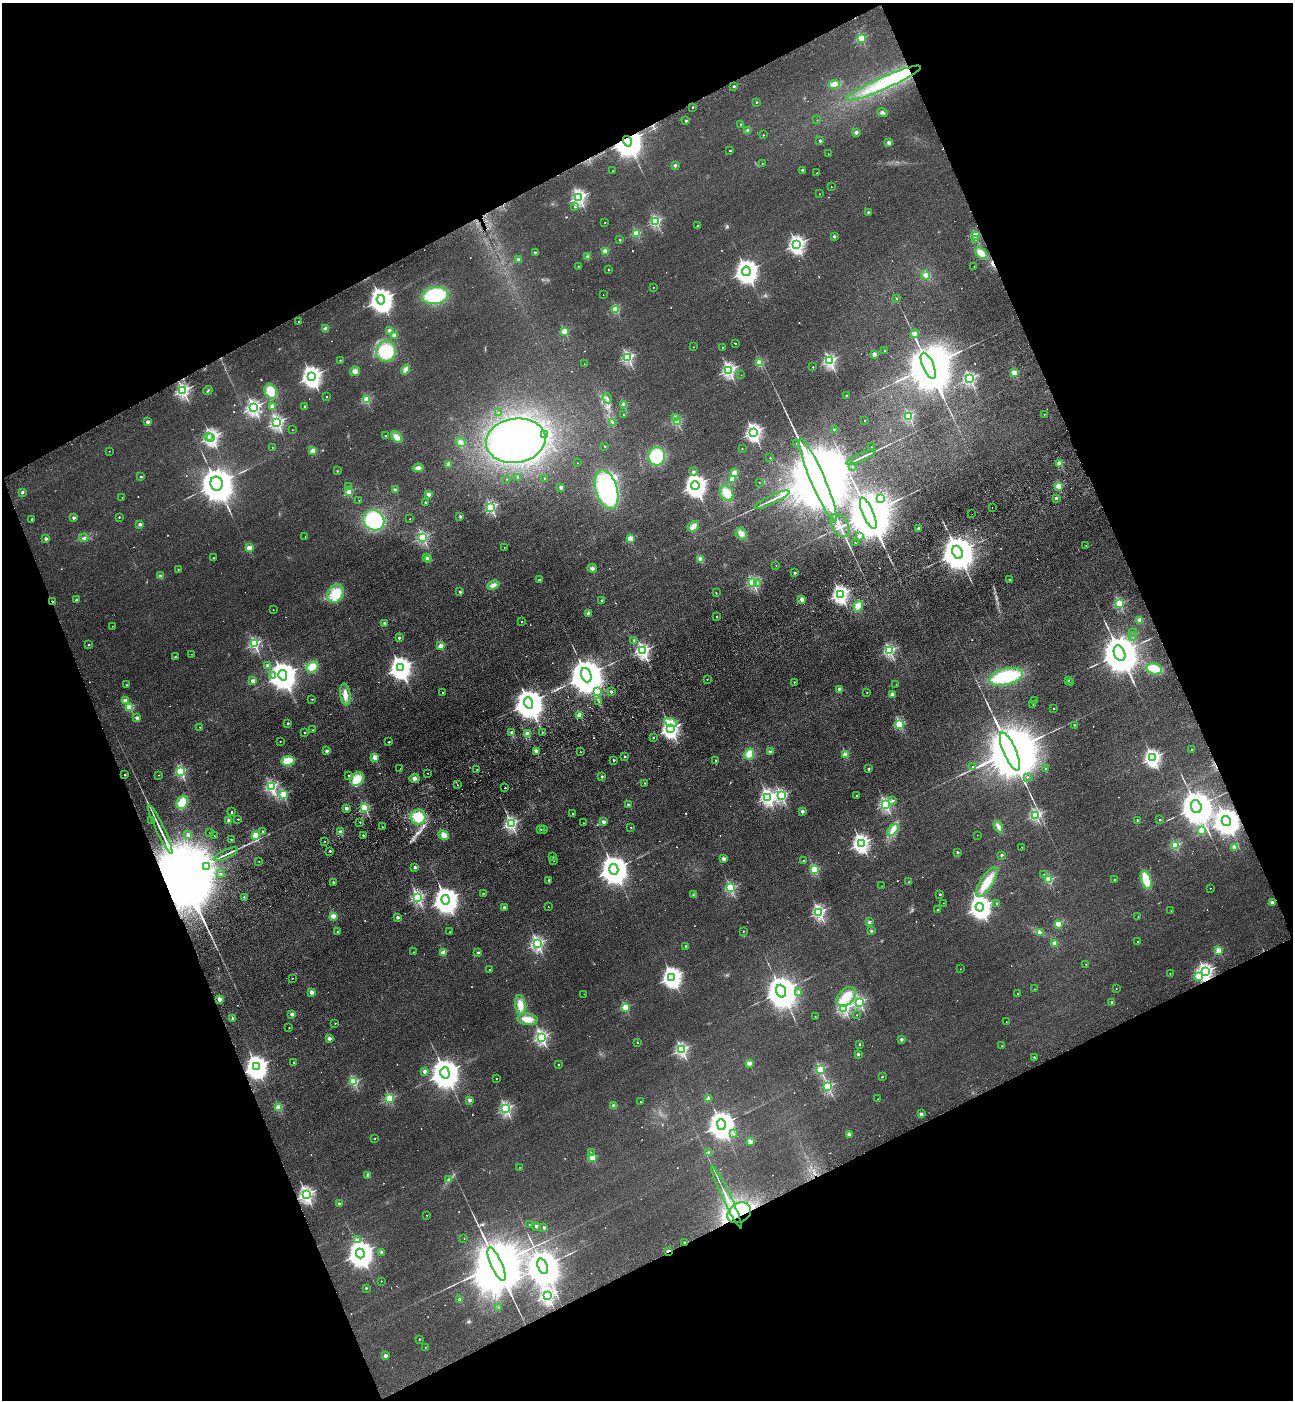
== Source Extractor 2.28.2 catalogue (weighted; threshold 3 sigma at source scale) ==
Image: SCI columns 347-5510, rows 112-5703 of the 5727 x 5814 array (HDU 1 of 3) = the unmasked area's bounding box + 8 px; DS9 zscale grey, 4 x 4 block average (1 PNG px = mean of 4 x 4 image px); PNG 1295 x 1402 px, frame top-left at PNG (2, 3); each listed source drawn as its Kron ellipse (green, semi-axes under 4 px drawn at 4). Shown black and unused: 44% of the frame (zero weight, under 3 of 4 exposures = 6% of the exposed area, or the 3 px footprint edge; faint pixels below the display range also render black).
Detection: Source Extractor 2.28.2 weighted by HDU 2 'WHT'. Background 0.0395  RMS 0.0066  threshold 0.0299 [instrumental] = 3 sigma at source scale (4.5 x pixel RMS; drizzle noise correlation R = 1.50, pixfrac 1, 0.05/0.05 arcsec/px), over >= 5 px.
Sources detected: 714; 13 too faint to see at this stretch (4 x 4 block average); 10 inside a brighter object's white glare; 4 cosmic-ray / hot-pixel residue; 19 long thin detections or spike segments (spike, bleed or trail) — neither listed nor drawn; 4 coinciding with a brighter row at this scale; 6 inside a brighter listed object's ellipse — not listed separately; of the other 658, all 500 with FLUX_AUTO >= 1.81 (the completeness limit of this list) listed and drawn (158 fainter detections not listed), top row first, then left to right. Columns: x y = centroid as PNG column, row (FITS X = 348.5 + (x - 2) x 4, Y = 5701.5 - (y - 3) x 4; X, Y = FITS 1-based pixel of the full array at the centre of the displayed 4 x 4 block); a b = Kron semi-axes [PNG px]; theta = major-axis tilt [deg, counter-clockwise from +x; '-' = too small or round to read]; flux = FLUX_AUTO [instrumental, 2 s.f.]
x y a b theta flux
861 38 2 2 - 340
883 83 40 6 24 160
835 84 5 4 - 30
734 86 2 2 - 18
756 102 2 2 - 11
693 107 2 2 - 7.5
883 113 5 3 - 9.3
817 120 2 2 - 2
686 121 2 2 - 24
741 124 2 2 - 7.1
748 130 2 2 - 69
856 132 2 2 - 61
763 135 2 2 - 5.9
820 140 2 2 - 24
627 141 5 4 - 11000
889 143 2 2 - 91
730 151 2 2 - 13
828 154 2 2 - 2.1
762 163 2 2 - 3.9
675 165 2 2 - 38
802 170 2 2 - 16
613 171 2 2 - 3.4
817 173 2 2 - 6
831 187 2 2 - 1.9
819 194 2 2 - 3.5
579 197 2 2 - 1000
575 207 2 2 - 7.2
868 212 2 2 - 17
656 221 2 2 - 590
605 223 2 2 - 5.3
698 226 2 2 - 12
637 233 2 2 - 280
834 236 2 2 - 30
975 236 2 2 - 270
976 239 2 2 - 2.7
620 240 2 2 - 11
796 244 3 2 - 1600
605 251 2 2 - 160
535 253 2 2 - 26
981 253 7 4 -42 40
587 257 4 3 - 6.2
519 260 3 2 - 12
578 266 2 2 - 8.1
974 266 2 2 - 3.3
609 270 2 2 - 8.7
746 271 4 4 - 4400
926 275 4 4 - 14
653 287 2 2 - 2.3
435 295 13 8 8 230
603 295 2 2 - 2.1
896 298 2 2 - 3.9
381 300 4 4 - 5100
616 309 2 2 - 260
299 321 2 2 - 4.7
326 329 2 2 - 100
389 330 2 2 - 49
565 331 2 2 - 220
915 334 4 4 - 11
394 335 2 2 - 72
735 343 2 2 - 4.2
693 347 2 2 - 4.1
722 347 2 2 - 6.4
885 350 2 2 - 9.4
386 351 10 9 - 150
874 354 2 2 - 92
628 357 2 2 - 670
340 360 2 2 - 2.2
830 361 2 2 - 860
759 363 2 2 - 220
584 364 2 2 - 2.3
928 366 14 5 -67 53000
813 367 2 2 - 6.8
406 369 5 4 - 20
729 370 2 2 - 980
355 371 5 5 - 17
1014 373 2 2 - 160
741 375 2 2 - 2.2
311 376 4 3 - 2800
970 378 2 2 - 730
183 391 2 2 - 990
208 391 5 2 - 4
271 391 7 6 - 84
846 396 2 2 - 23
326 397 2 2 - 4.2
607 398 5 2 - 6.9
366 400 2 2 - 270
624 405 2 2 - 140
272 406 2 2 - 120
305 406 2 2 - 16
253 407 2 2 - 1200
499 413 2 2 - 4.8
1044 414 2 2 - 4
624 415 2 2 - 5.1
909 416 2 2 - 440
675 417 2 2 - 34
865 420 2 2 - 8.6
677 421 2 2 - 320
147 422 2 2 - 56
277 422 2 2 - 990
612 422 4 2 - 6.1
292 430 2 2 - 3.7
834 430 2 2 - 38
753 432 3 2 - 1600
545 434 4 2 - 5.9
386 436 2 2 - 5.1
208 437 3 2 - 88
211 437 2 2 - 1200
397 437 7 4 -45 25
516 441 30 22 9 1200
461 442 5 4 - 13
796 443 2 2 - 4
605 446 2 2 - 6.2
273 447 2 2 - 2.6
871 447 2 2 - 2.2
742 449 2 2 - 5
109 451 2 2 - 2.3
313 451 2 2 - 160
657 456 9 8 - 180
861 457 16 2 24 18
770 458 2 2 - 4.5
577 463 2 2 - 2.8
1060 463 2 2 - 160
449 464 2 2 - 98
853 467 2 2 - 2.5
418 468 5 4 - 15
337 471 2 2 - 11
693 472 2 2 - 30
735 473 2 2 - 160
141 477 2 2 - 12
518 477 2 2 - 27
545 478 2 2 - 8.5
506 479 2 2 - 2.1
732 479 2 2 - 110
818 480 45 7 -67 190000
759 483 2 2 - 2
216 484 7 6 - 19000
695 485 4 3 - 3600
1059 486 2 2 - 190
348 487 2 2 - 2.1
561 487 2 2 - 57
395 490 2 2 - 67
607 490 20 10 -73 510
22 492 2 2 - 27
349 492 2 2 - 180
727 493 8 6 -57 51
428 494 2 2 - 77
122 497 2 2 - 2.9
880 498 3 2 - 9.1
1056 498 2 2 - 32
359 500 2 2 - 2.5
772 500 19 2 25 20
425 502 2 2 - 13
491 507 2 2 - 590
992 507 2 2 - 2.1
868 513 17 5 -67 59000
972 514 2 2 - 9.3
460 516 2 2 - 25
119 517 2 2 - 7.5
73 518 2 2 - 39
32 519 2 2 - 7.8
410 519 2 2 - 3.8
374 520 11 9 -36 270
140 524 2 2 - 42
840 525 12 8 -59 30
693 526 6 5 - 24
919 528 2 2 - 57
741 534 6 5 - 19
305 536 2 2 - 2.4
859 536 2 2 - 11
423 537 2 2 - 620
84 538 4 3 - 7.1
630 538 2 2 - 170
46 539 2 2 - 51
855 543 2 2 - 2.5
1086 546 2 2 - 4.8
504 547 2 2 - 1.8
249 548 2 2 - 160
957 552 7 5 -69 18000
427 557 2 2 - 68
213 558 2 2 - 5.5
701 559 4 3 - 27
428 560 2 2 - 1.8
776 565 2 2 - 3.3
592 568 5 3 - 10
178 569 2 2 - 6.6
795 573 2 2 - 21
160 576 2 2 - 59
1009 579 2 2 - 7.6
539 580 2 2 - 26
753 583 2 2 - 570
757 583 2 2 - 73
493 585 6 4 24 17
460 592 2 2 - 15
336 593 10 7 55 97
716 593 2 2 - 3.9
840 594 3 2 - 1700
802 599 2 2 - 94
76 600 2 2 - 15
52 601 2 2 - 7.4
602 601 2 2 - 18
1120 604 2 2 - 400
858 606 5 4 - 41
273 610 2 2 - 2.1
588 613 2 2 - 53
716 617 2 2 - 8
1140 620 3 3 - 9
522 621 2 2 - 6.8
384 623 2 2 - 43
112 626 2 2 - 2.8
1133 632 2 2 - 14
1133 637 2 2 - 2.3
399 638 2 2 - 17
634 640 2 2 - 20
254 644 2 2 - 630
89 645 2 2 - 9.9
441 646 2 2 - 150
643 651 2 2 - 1100
889 651 2 2 - 570
1119 653 8 5 -68 24000
191 654 2 2 - 2.2
175 657 2 2 - 15
267 665 2 2 - 29
312 667 6 5 - 53
400 668 4 3 - 3800
1154 669 8 5 -13 67
283 675 5 4 - 8100
586 675 7 5 -68 22000
272 676 2 2 - 6.8
1006 677 17 8 14 240
707 679 2 2 - 2.7
1068 680 2 2 - 13
253 681 2 2 - 81
794 682 2 2 - 7.5
1070 683 2 2 - 6.5
896 684 2 2 - 2
126 685 2 2 - 2.4
839 689 2 2 - 32
597 691 2 2 - 32
443 692 2 2 - 6.2
611 692 2 2 - 23
867 693 2 2 - 2.7
345 694 11 5 -82 35
892 695 2 2 - 85
312 699 2 2 - 5.4
1035 700 2 2 - 5.9
125 701 2 2 - 120
599 701 2 2 - 2
529 703 5 4 - 11000
1033 704 2 2 - 2.7
130 707 2 2 - 230
1054 708 2 2 - 6.2
580 715 2 2 - 150
137 718 2 2 - 48
671 722 6 3 -20 34
288 723 2 2 - 14
900 724 2 2 - 430
1074 725 2 2 - 9.3
200 727 2 2 - 8.4
670 729 3 3 - 2100
312 730 2 2 - 9.3
512 732 2 2 - 32
304 733 2 2 - 5.4
542 733 2 2 - 45
528 734 2 2 - 190
653 738 2 2 - 14
280 741 2 2 - 3.1
389 742 2 2 - 6.1
1192 750 2 2 - 5.6
327 751 2 2 - 35
536 751 2 2 - 66
1010 751 20 6 -67 79000
580 752 2 2 - 2.5
770 752 2 2 - 67
749 754 6 4 61 47
846 755 2 2 - 160
625 756 2 2 - 7.3
375 757 2 2 - 180
1152 758 3 2 - 1700
613 760 2 2 - 11
288 761 6 5 - 69
716 761 2 2 - 16
973 767 2 2 - 6.4
400 769 2 2 - 2.2
477 769 2 2 - 4.7
868 769 2 2 - 22
1046 769 2 2 - 9.2
181 772 2 2 - 480
427 773 2 2 - 2.7
125 775 2 2 - 6.7
159 775 2 2 - 2.6
348 775 2 2 - 6.1
602 777 2 2 - 19
1027 777 2 2 - 4
414 778 5 4 - 12
357 779 7 6 - 66
645 783 2 2 - 5.8
457 785 2 2 - 1.9
272 787 2 2 - 380
505 788 2 2 - 5
283 794 2 2 - 280
857 795 2 2 - 9.6
781 796 2 2 - 700
768 797 2 2 - 1200
892 800 2 2 - 4.7
182 802 7 5 70 71
885 804 2 2 - 710
628 805 2 2 - 24
1196 807 7 5 -70 17000
346 808 2 2 - 54
365 808 2 2 - 430
802 811 2 2 - 49
231 812 2 2 - 17
572 813 2 2 - 3
1036 815 2 2 - 600
418 817 7 7 - 71
238 819 2 2 - 5.4
151 820 2 2 - 6.7
228 820 2 2 - 42
1137 820 2 2 - 9.5
1160 820 2 2 - 9
1226 821 5 4 - 6500
360 822 2 2 - 5.4
604 822 2 2 - 56
583 823 2 2 - 1.8
511 824 2 2 - 890
382 827 2 2 - 3.9
631 827 2 2 - 4.2
998 827 6 4 -62 15
160 829 27 2 -65 31
541 830 2 2 - 7.4
544 830 2 2 - 10
893 830 7 3 45 18
1202 830 2 2 - 170
263 831 2 2 - 11
341 832 2 2 - 94
210 833 2 2 - 3.1
188 835 2 2 - 42
255 835 2 2 - 260
363 835 2 2 - 11
444 835 5 4 - 24
977 835 2 2 - 2
214 836 2 2 - 2.2
231 839 2 2 - 10
324 841 2 2 - 3.6
861 843 3 2 - 1800
1175 845 2 2 - 350
1022 847 2 2 - 4.3
1235 847 2 2 - 100
330 851 2 2 - 12
957 852 2 2 - 17
226 854 13 2 25 15
1001 855 2 2 - 25
553 857 2 2 - 10
724 859 2 2 - 72
554 860 2 2 - 5.1
259 861 2 2 - 3.3
803 861 2 2 - 2.8
206 866 2 2 - 3.3
415 867 2 2 - 33
614 869 5 4 - 9000
815 870 2 2 - 330
220 874 2 2 - 4.2
1043 874 2 2 - 1.8
549 880 2 2 - 13
1049 880 2 2 - 290
1115 880 2 2 - 9.2
1146 880 9 5 -73 84
333 882 2 2 - 13
909 882 2 2 - 2.9
987 882 17 6 56 67
882 886 2 2 - 1.9
730 888 2 2 - 510
1210 888 2 2 - 2.5
483 894 2 2 - 5.5
940 894 2 2 - 17
693 895 2 2 - 2.5
244 897 2 2 - 2.1
418 897 2 2 - 880
446 900 5 4 - 5900
1272 902 2 2 - 59
944 903 2 2 - 3
997 904 2 2 - 30
548 907 2 2 - 2.1
980 907 4 3 - 3600
504 908 2 2 - 44
938 910 2 2 - 19
1171 911 2 2 - 2.2
819 912 2 2 - 810
333 916 2 2 - 100
398 917 2 2 - 46
1138 917 2 2 - 2.8
869 922 2 2 - 39
1058 924 2 2 - 150
743 931 2 2 - 4.4
871 931 2 2 - 23
337 932 2 2 - 8.8
450 932 2 2 - 8.5
1040 933 4 2 - 6.3
1138 942 2 2 - 2.4
1055 943 2 2 - 150
537 944 2 2 - 960
686 946 2 2 - 13
1219 950 2 2 - 170
414 952 2 2 - 2.6
443 953 2 2 - 120
478 953 2 2 - 23
1086 964 2 2 - 2.9
489 969 2 2 - 4.1
960 969 2 2 - 2
1205 972 2 2 - 1500
1170 973 2 2 - 3.8
1199 976 2 2 - 250
672 977 4 3 - 2800
292 978 2 2 - 4.3
1035 989 2 2 - 1.9
1116 989 2 2 - 2.9
781 991 6 4 -70 14000
312 992 2 2 - 64
799 992 2 2 - 45
1018 993 2 2 - 4.8
584 994 2 2 - 1.8
846 997 11 7 47 75
220 999 2 2 - 83
859 1002 2 2 - 490
1112 1002 2 2 - 21
520 1005 10 5 -82 38
625 1008 2 2 - 300
844 1008 2 2 - 630
292 1014 2 2 - 59
857 1015 2 2 - 2.3
815 1017 2 2 - 7.2
233 1019 2 2 - 28
528 1019 10 6 -5 42
1006 1022 2 2 - 2.2
335 1023 2 2 - 6
289 1028 2 2 - 3.5
541 1037 2 2 - 930
329 1038 2 2 - 50
901 1039 2 2 - 42
637 1042 2 2 - 11
859 1044 3 2 - 2.4
1002 1046 2 2 - 5.9
681 1050 2 2 - 820
858 1054 2 2 - 27
1034 1057 2 2 - 10
294 1062 2 2 - 10
749 1064 2 2 - 100
558 1065 2 2 - 7.6
256 1067 4 3 - 3900
820 1069 2 2 - 400
425 1071 2 2 - 62
445 1073 6 4 -73 11000
882 1077 2 2 - 10
496 1079 2 2 - 4.8
354 1082 2 2 - 430
828 1087 2 2 - 540
390 1098 2 2 - 360
708 1099 4 3 - 6.3
878 1099 2 2 - 3.7
470 1100 2 2 - 49
640 1102 2 2 - 2.7
614 1106 2 2 - 83
279 1108 2 2 - 220
506 1109 2 2 - 790
921 1114 2 2 - 51
721 1125 5 4 - 7600
734 1134 2 2 - 9.5
849 1134 2 2 - 68
374 1138 2 2 - 4.7
750 1142 2 2 - 110
591 1153 2 2 - 13
709 1153 2 2 - 55
593 1158 2 2 - 220
520 1168 2 2 - 3.6
368 1175 2 2 - 55
449 1180 4 3 - 7
306 1195 3 2 - 1300
727 1197 35 3 -65 110
339 1204 2 2 - 37
739 1213 12 9 31 460
427 1215 2 2 - 2.9
529 1224 2 2 - 3.5
536 1226 2 2 - 39
544 1227 2 2 - 28
464 1239 2 2 - 1.9
357 1240 2 2 - 49
685 1243 2 2 - 34
668 1251 3 2 - 13
382 1252 2 2 - 47
360 1254 5 4 - 6800
496 1264 18 5 -66 74000
543 1266 8 5 -69 22000
381 1281 2 2 - 3.2
366 1288 2 2 - 14
547 1296 2 2 - 1100
460 1300 2 2 - 71
498 1307 2 2 - 3
419 1339 2 2 - 11
425 1347 2 2 - 3.9
386 1356 2 2 - 64
Overlapping masked pixels (flux is a lower limit): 8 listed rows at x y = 627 141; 52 601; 1226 821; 1205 972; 256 1067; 739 1213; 685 1243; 668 1251
Diffuse or blended objects may show on this block-average render without a row.